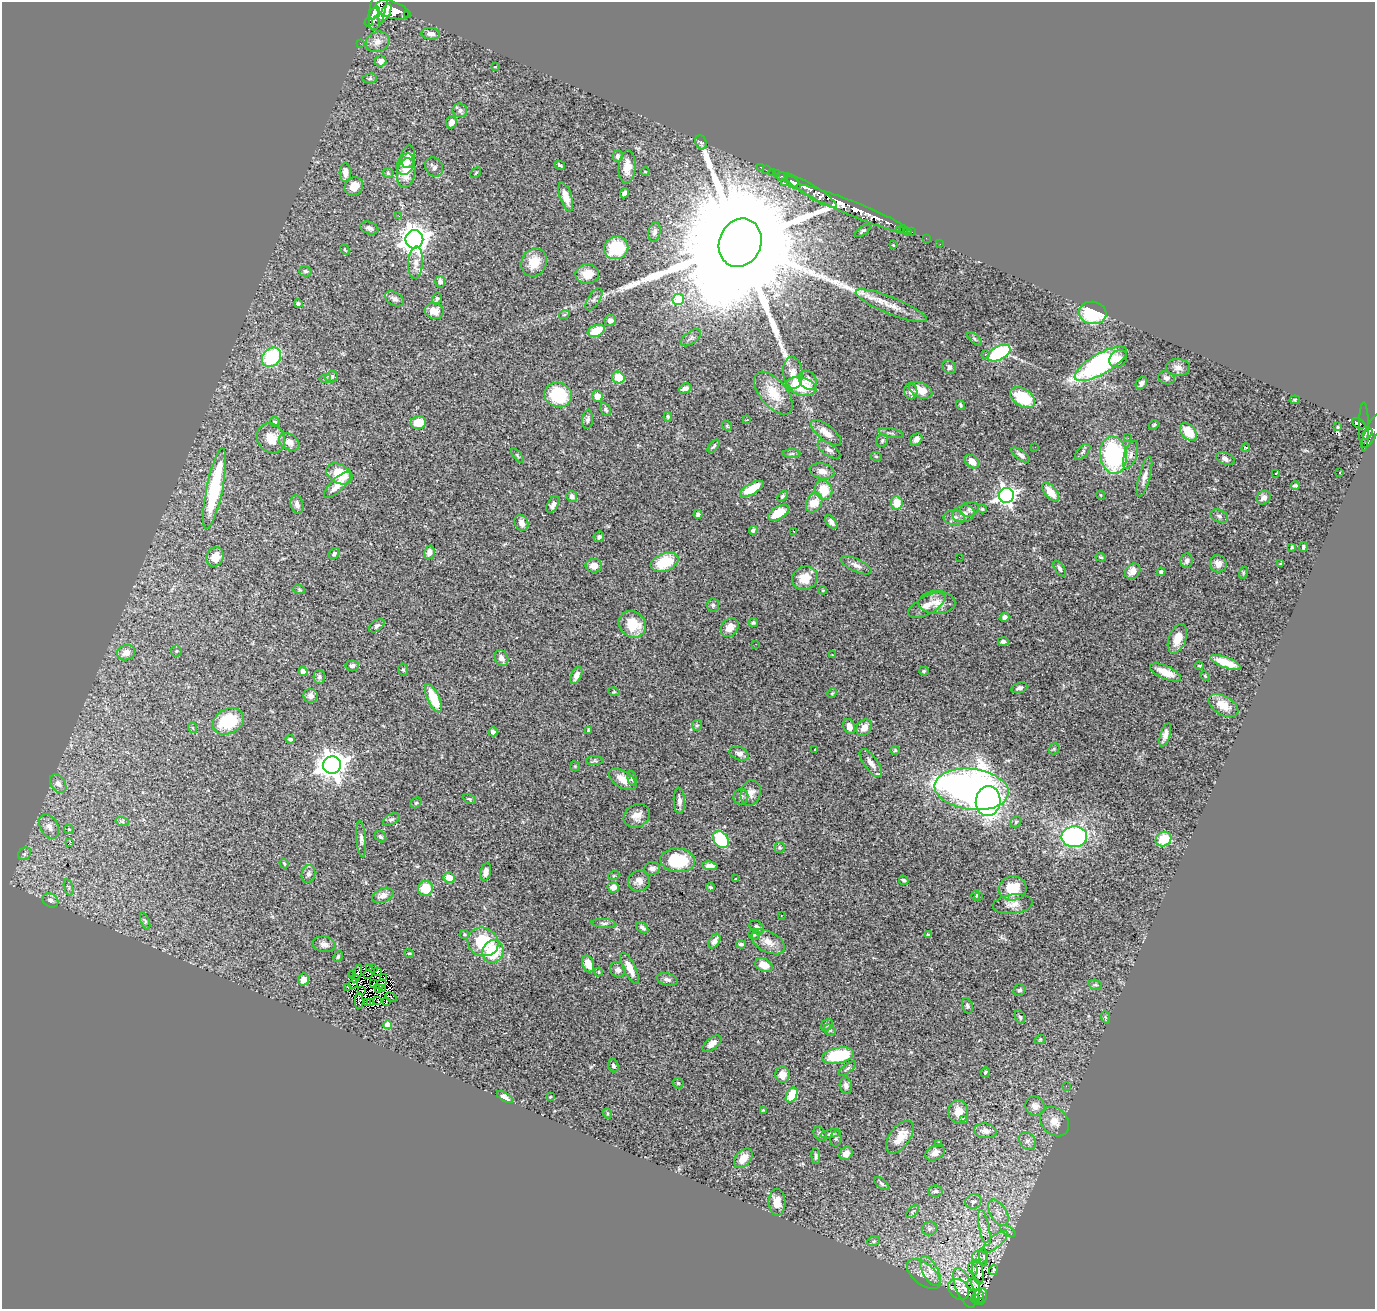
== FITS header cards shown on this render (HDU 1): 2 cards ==
NAXIS1  =                 1373
NAXIS2  =                 1307

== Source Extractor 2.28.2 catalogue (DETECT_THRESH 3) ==
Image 1373 x 1307 px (HDU 1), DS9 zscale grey, 1 PNG px = 1 image px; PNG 1377 x 1311 px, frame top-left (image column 1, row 1307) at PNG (2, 2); each listed source drawn as its Kron ellipse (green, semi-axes under 4 px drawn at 4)
Background 0.783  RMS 0.044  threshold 0.132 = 3 sigma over >= 5 px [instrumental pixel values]
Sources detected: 391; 10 with non-positive FLUX_AUTO (blend fragments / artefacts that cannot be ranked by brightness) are neither listed nor drawn; the other 381 listed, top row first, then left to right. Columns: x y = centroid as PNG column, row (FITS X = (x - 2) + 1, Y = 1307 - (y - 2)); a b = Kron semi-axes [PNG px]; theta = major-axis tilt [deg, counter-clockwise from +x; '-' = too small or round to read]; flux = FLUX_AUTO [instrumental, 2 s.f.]
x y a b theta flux
378 6 25 8 78 2300
392 10 17 8 -18 2600
374 13 7 4 54 880
385 13 10 4 60 980
407 14 3 2 - 71
369 22 5 3 - 180
431 34 9 6 -5 14
377 42 12 10 25 22
360 43 2 2 - 11
381 61 6 5 - 14
495 67 3 2 - 1.8
370 78 7 5 7 5
460 110 7 7 - 10
451 122 6 5 - 15
701 142 7 5 -69 5.2
618 156 6 5 - 11
408 157 11 7 84 15
405 164 11 8 63 31
560 165 5 2 - 4.1
434 167 10 8 -55 11
627 167 16 8 86 37
761 167 3 2 - 15
766 170 2 2 - 15
645 171 5 3 - 2.7
772 172 2 2 - 13
345 173 9 5 -87 21
388 173 5 5 - 4.2
406 173 15 9 81 54
476 173 6 2 45 2.7
776 174 2 2 - 5.2
782 176 6 3 -2 35
793 182 9 5 -34 900
785 183 3 3 - 6.1
354 186 10 8 42 31
811 191 30 6 -32 1300
624 193 5 4 - 9.6
566 197 15 6 -71 27
854 209 62 7 -22 4600
399 216 3 2 - 7.6
369 228 9 6 -20 11
903 229 3 2 - 27
900 230 4 2 - 9.2
863 231 9 4 36 5.4
907 231 2 2 - 6.7
654 232 10 6 77 10
912 232 2 2 - 9.7
926 238 3 2 - 2.4
414 239 9 9 - 3400
740 243 25 21 67 190000
940 244 2 2 - 6.6
893 245 3 2 - 2.6
616 248 12 11 - 130
345 250 5 3 - 3.4
534 262 15 12 63 56
416 263 16 7 86 26
305 271 6 5 - 5.8
587 274 12 10 -2 45
440 282 6 5 - 13
437 298 6 4 61 5.3
395 299 10 6 -30 10
594 299 13 6 58 8.6
678 299 6 5 - 150
298 304 4 4 - 6.9
891 306 38 8 -22 46
434 311 9 8 - 32
1092 313 14 11 -9 170
564 315 5 3 - 3
610 320 6 5 - 16
596 331 9 5 22 68
691 338 12 6 37 8.4
975 339 8 4 -42 5.2
999 353 12 7 27 310
986 354 3 3 - 14
272 357 11 8 47 210
1118 359 10 8 47 23
1101 364 29 10 30 510
949 367 7 6 - 11
1178 367 12 8 0 17
793 373 16 9 -86 29
332 377 6 5 - 8.1
325 378 6 4 2 4.3
618 378 6 5 - 64
1166 378 8 6 -18 9.5
808 380 10 8 -48 18
1141 383 7 5 55 8.9
801 386 15 9 -14 150
685 388 6 4 25 10
921 390 12 7 -23 47
911 391 8 6 -80 15
773 393 25 13 -50 73
558 395 14 12 -22 170
597 396 6 5 - 32
1023 398 14 9 -31 110
1295 400 5 3 - 3.4
960 405 5 3 - 3.8
606 409 7 5 -63 6.7
668 417 5 3 - 4.3
588 419 9 5 84 8.2
747 420 3 2 - 3.6
275 422 5 4 - 7.9
418 422 8 6 18 54
1358 423 7 4 -29 150
1154 425 5 4 - 3.6
727 426 6 4 -46 3.6
1338 427 3 2 - 3.2
1364 427 24 5 -90 220
1372 431 18 6 63 460
1188 432 10 7 -50 65
826 433 18 7 -38 35
891 433 13 4 -12 7.5
1368 433 6 4 56 270
271 438 15 13 -55 46
1128 438 3 3 - 4.4
916 439 7 5 42 13
882 441 7 5 60 5.5
289 442 11 7 -32 20
714 446 8 3 49 4.5
1035 447 2 2 - 2.1
1246 448 4 3 - 4.8
829 450 13 6 -35 12
1083 452 10 5 46 7.2
792 454 9 4 1 6.2
517 455 8 3 -50 3.8
1021 455 11 4 -36 10
1113 455 18 13 -82 360
1131 455 14 6 71 15
876 456 6 3 -20 3.1
1225 459 9 5 -22 11
972 461 8 5 -38 26
822 471 12 7 -12 23
1276 473 3 3 - 7.2
1339 473 3 2 - 3.2
339 474 14 9 -29 82
1144 477 20 6 75 21
337 485 17 6 45 33
1295 486 4 3 - 5.3
215 488 41 8 78 290
752 489 13 5 30 83
823 490 10 8 -69 65
1051 492 11 6 -50 45
1006 495 7 7 - 1400
1101 495 5 3 - 2.2
572 496 6 5 - 12
783 496 6 4 53 4.4
1264 498 7 6 - 15
814 503 10 7 61 55
897 503 6 6 - 50
297 504 9 6 -74 13
553 505 9 5 61 13
970 509 9 7 17 11
982 509 4 3 - 4.7
779 513 11 6 32 60
698 514 4 4 - 7.8
963 514 11 8 11 23
1219 516 9 6 -23 8.7
954 517 11 7 0 15
831 522 8 4 -53 12
521 523 8 6 -65 20
753 530 4 4 - 5.1
794 531 3 2 - 3.5
599 537 5 5 - 6.4
1292 547 3 2 - 2.8
1303 547 4 3 - 5
429 552 7 5 77 16
334 554 6 5 - 8.5
215 557 10 8 63 44
959 557 2 2 - 1.2
1101 557 5 4 - 3.9
1187 561 7 6 - 12
665 562 14 9 22 110
1281 563 4 2 - 3.5
1218 564 8 8 - 21
856 565 17 6 -25 15
594 566 8 7 - 22
1060 569 9 4 -56 8.3
1133 571 8 7 - 26
1161 572 4 4 - 6.7
1243 573 6 3 72 3.5
805 578 13 11 21 50
299 589 6 4 -20 3.6
823 590 4 3 - 3.3
937 602 18 11 1 33
713 605 6 6 - 8.2
927 605 21 9 28 31
1004 617 5 4 - 7.9
753 623 4 4 - 4.6
632 624 14 12 -39 75
377 626 9 5 36 8.4
730 628 10 8 51 34
1177 639 15 8 69 41
1003 641 5 4 - 9.9
756 644 2 2 - 2
176 651 5 5 - 4.1
126 653 9 7 18 25
832 655 3 2 - 2.3
501 658 8 6 -58 14
1226 662 16 5 -20 56
352 666 7 5 6 8.7
1199 666 4 3 - 2.6
403 670 6 4 -67 4.2
303 671 4 4 - 34
924 671 5 4 - 3.7
1165 672 17 6 -24 45
576 675 9 5 65 16
1205 676 5 3 - 2.6
319 677 7 5 -89 7.1
1019 688 8 5 18 9
614 692 5 3 - 2.9
832 693 5 4 - 3.5
311 696 7 7 - 14
433 698 15 6 -65 110
1223 705 16 9 -30 46
228 721 16 12 27 110
697 725 5 5 - 4.1
849 727 8 5 -70 21
193 728 5 3 - 2.4
864 728 9 7 53 28
588 730 3 2 - 3.5
493 732 4 4 - 13
1165 735 12 5 73 17
290 739 4 3 - 5.1
815 749 3 3 - 46
1054 749 6 5 - 4.5
895 750 5 4 - 3.3
739 754 10 6 -21 12
595 761 9 4 1 6
871 763 17 7 -54 21
332 765 9 8 - 3700
575 766 5 4 - 3.1
632 778 7 4 -84 5.8
623 779 15 8 -32 40
58 784 10 7 -55 13
972 789 37 20 -7 1900
751 793 13 10 75 23
741 797 8 7 - 9
469 799 7 4 -26 3.8
679 801 13 5 -88 13
988 801 15 12 85 1100
416 803 6 5 - 4.6
637 816 14 11 29 27
391 820 9 5 27 6.8
122 821 7 4 -19 5.9
1016 822 6 5 - 4.3
49 826 13 9 -60 19
69 829 5 4 - 3.1
380 837 6 5 - 6.2
1074 837 13 10 3 500
361 839 18 5 -85 11
1163 839 8 7 - 74
721 840 9 7 -53 170
69 843 3 2 - 29
780 848 5 5 - 4.4
25 854 7 5 46 7.1
678 860 17 12 -5 120
284 863 5 3 - 3.5
710 866 8 4 -6 14
652 868 8 6 9 13
486 872 9 5 77 18
308 874 9 6 77 10
614 875 5 3 - 2.7
449 878 5 5 - 38
736 879 3 3 - 3.9
904 880 5 4 - 5.3
639 881 11 10 - 20
613 887 6 5 - 23
710 887 4 3 - 4.4
69 888 8 3 -71 5
426 888 7 7 - 77
1013 888 14 12 3 85
383 895 11 7 24 20
976 895 5 4 - 6.4
979 897 3 2 - 3.3
50 900 8 6 -29 9.4
1013 904 20 9 7 27
781 915 2 2 - 1.7
145 921 9 4 -68 5.3
604 923 12 4 -4 9.4
757 927 8 6 -42 14
642 928 7 4 -40 8.7
464 934 5 4 - 3.5
754 934 6 5 - 5.4
928 934 3 3 - 4.5
715 941 8 5 59 14
483 942 16 14 -25 130
768 942 18 10 -28 35
324 944 11 7 -8 15
741 944 5 4 - 6.5
493 951 12 10 69 120
409 953 4 4 - 3.3
338 957 6 4 64 4
588 964 9 5 -71 36
764 965 9 6 -26 40
370 967 3 2 - 1.3
374 968 3 2 - 9.1
630 968 17 6 -64 37
618 970 8 7 - 13
377 971 3 2 - 0.043
358 972 8 2 77 1.2
598 972 4 4 - 3.2
352 974 3 2 - 2.1
368 974 4 2 - 2.5
383 978 4 2 - 10
303 979 6 5 - 23
356 979 4 2 - 3.1
667 979 11 6 -15 10
353 984 5 3 - 3.5
373 984 2 2 - 2.9
381 984 6 3 31 8.3
1095 985 7 5 -17 4.9
348 987 3 2 - 5.5
378 988 4 2 - 5.8
382 988 3 2 - 0.49
1019 990 6 5 - 6.1
362 991 3 2 - 10
391 997 6 2 -37 1.6
359 1001 8 3 -89 5.4
378 1001 4 2 - 5
371 1002 3 2 - 0.33
387 1002 3 2 - 2.8
367 1003 3 2 - 2.6
967 1006 8 5 -74 6.5
1020 1017 7 4 -69 5.7
1105 1017 6 4 -70 4.3
388 1025 4 4 - 58
827 1025 6 5 - 4.7
830 1030 6 5 - 5.3
1040 1040 5 3 - 2.6
712 1044 11 6 37 18
838 1055 16 7 11 170
613 1066 7 5 -75 6.3
847 1068 10 3 38 5.8
985 1072 5 4 - 3.9
783 1075 8 7 - 23
678 1083 5 5 - 4.1
846 1085 8 6 -77 12
1066 1086 3 2 - 2.4
792 1095 8 5 63 82
505 1097 9 4 -32 11
550 1097 3 2 - 2.3
1035 1106 10 9 - 20
763 1110 3 3 - 2.9
958 1112 12 10 -89 32
607 1113 5 3 - 2.8
963 1120 4 3 - 15
1055 1122 16 13 -47 32
985 1131 11 7 -8 23
820 1134 7 5 -49 6.7
831 1134 10 4 10 6.4
900 1137 19 10 54 38
836 1138 8 5 80 5.7
1027 1141 9 7 -50 12
939 1143 3 3 - 2.8
846 1153 7 6 - 23
935 1153 10 7 29 16
816 1156 8 4 -85 6.4
743 1158 11 7 49 36
882 1184 8 4 -40 6.3
935 1191 7 5 9 8.8
973 1201 8 7 - 11
777 1202 13 8 -88 33
913 1212 8 4 45 4.7
998 1213 14 8 -59 24
929 1228 8 6 23 8.3
984 1228 18 5 -78 19
1008 1231 8 3 -31 5.9
873 1241 6 5 - 4
995 1242 16 6 41 21
980 1257 7 6 - 8.5
984 1257 9 4 -85 6
973 1269 6 4 -62 4.9
994 1270 5 2 - 4.2
930 1271 16 8 -62 30
978 1272 12 5 -81 8.3
924 1274 20 10 -39 35
974 1285 7 6 - 3.5
964 1288 21 8 -67 17
959 1289 11 9 -44 12
982 1296 8 3 86 20
978 1297 7 6 - 17
976 1299 4 3 - 30
980 1301 4 2 - 61
At the frame edge (FLAGS 8, measured only in part): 1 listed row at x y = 378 6
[10 non-positive-flux detections neither listed nor drawn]